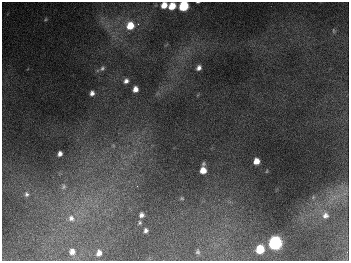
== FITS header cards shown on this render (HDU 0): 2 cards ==
NAXIS1  =                  347
NAXIS2  =                  259

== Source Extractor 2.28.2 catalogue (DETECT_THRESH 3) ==
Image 347 x 259 px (HDU 0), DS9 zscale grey, 1 PNG px = 1 image px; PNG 351 x 263 px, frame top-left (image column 1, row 259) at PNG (2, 2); no overlay
Background 672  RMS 50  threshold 150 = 3 sigma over >= 5 px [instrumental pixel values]
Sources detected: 30; all 30 listed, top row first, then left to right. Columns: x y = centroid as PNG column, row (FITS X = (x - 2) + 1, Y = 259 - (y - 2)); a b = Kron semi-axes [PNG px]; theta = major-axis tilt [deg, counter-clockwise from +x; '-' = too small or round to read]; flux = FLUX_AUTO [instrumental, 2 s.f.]
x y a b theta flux
198 2 3 2 - 2.7e+03
164 5 6 5 - 4.0e+04
172 6 6 5 - 6.3e+04
183 6 6 6 - 2.5e+05
46 19 6 4 32 3.8e+03
138 24 4 4 - 4.8e+03
130 26 7 7 - 8.0e+04
333 31 7 3 -81 4.4e+03
102 68 8 6 45 8.7e+03
199 68 6 5 - 1.4e+04
126 81 7 6 - 1.4e+04
135 89 5 5 - 2.3e+04
92 93 5 4 - 1.4e+04
60 154 5 4 - 1.5e+04
256 161 6 5 - 3.4e+04
203 170 8 5 85 4.2e+04
63 186 9 8 - 1.4e+04
137 186 3 2 - 2.0e+03
27 194 7 6 - 1.0e+04
182 198 5 4 - 3.7e+03
141 215 5 5 - 1.2e+04
325 215 9 9 - 1.8e+04
71 218 12 9 -47 2.9e+04
140 223 5 4 - 4.9e+03
146 230 4 4 - 9.0e+03
275 243 7 6 - 1.1e+06
260 249 6 6 - 1.2e+05
72 252 6 6 - 2.1e+04
198 252 4 4 - 5.5e+03
99 253 6 5 - 2.0e+04
At the frame edge (FLAGS 8, measured only in part): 3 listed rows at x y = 198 2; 164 5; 183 6